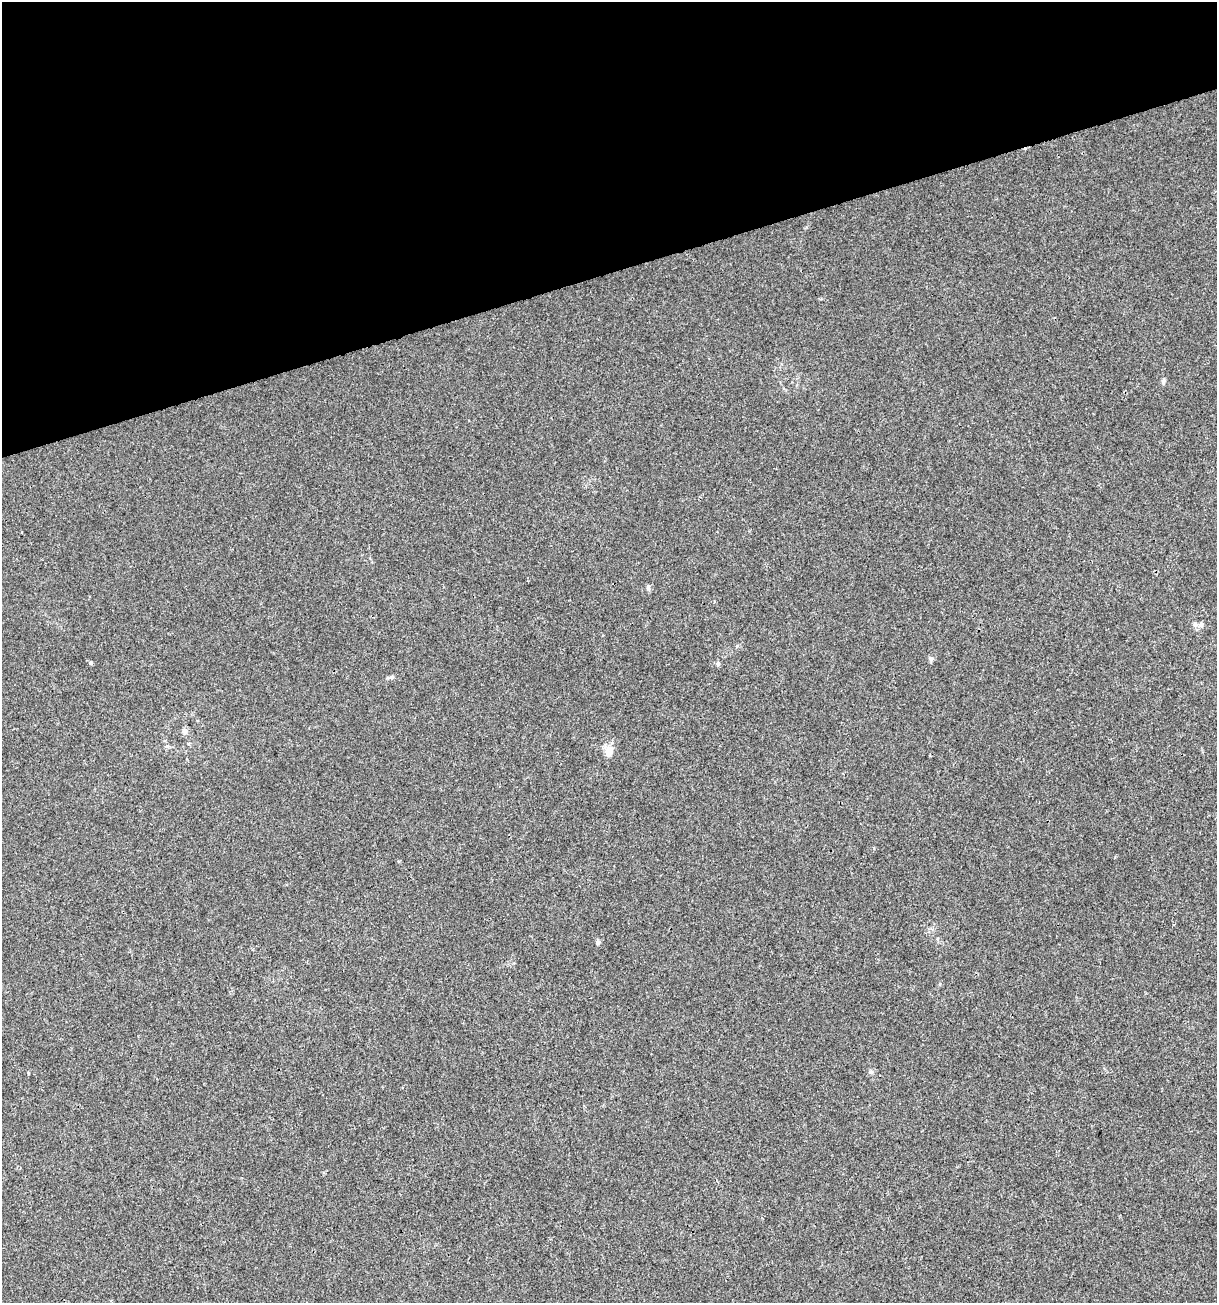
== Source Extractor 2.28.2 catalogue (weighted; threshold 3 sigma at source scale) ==
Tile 3 of 4 x 4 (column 3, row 1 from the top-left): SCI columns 2532-3746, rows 3905-5205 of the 5012 x 5207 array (HDU 1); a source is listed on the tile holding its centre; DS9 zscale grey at full resolution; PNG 1219 x 1305 px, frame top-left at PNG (2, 2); no overlay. Shown black and unused: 21% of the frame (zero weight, under 3 of 4 exposures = <1% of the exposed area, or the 3 px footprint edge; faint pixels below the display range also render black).
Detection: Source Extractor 2.28.2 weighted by HDU 2 'WHT'; one run over the whole footprint, this tile lists its part. Background 0.00318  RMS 0.0027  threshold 0.0121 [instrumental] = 3 sigma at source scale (4.5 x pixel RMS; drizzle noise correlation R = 1.50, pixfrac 1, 0.0396/0.0396 arcsec/px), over >= 5 px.
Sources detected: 13; all 13 listed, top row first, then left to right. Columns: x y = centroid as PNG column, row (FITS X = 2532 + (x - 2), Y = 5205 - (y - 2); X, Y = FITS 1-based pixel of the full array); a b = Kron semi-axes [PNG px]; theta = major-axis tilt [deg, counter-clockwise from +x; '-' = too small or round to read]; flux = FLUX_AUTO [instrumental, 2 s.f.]
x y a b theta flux
1163 381 7 5 79 0.67
648 588 10 4 -83 0.5
1201 624 8 7 - 1.1
931 658 7 6 - 0.67
91 663 4 4 - 0.53
718 664 6 5 - 0.45
392 677 6 5 - 0.52
185 731 7 7 - 1.1
609 751 12 8 79 3.3
937 939 5 4 - 0.3
598 942 5 4 - 0.96
940 984 5 3 - 0.26
28 1073 4 2 - 0.25